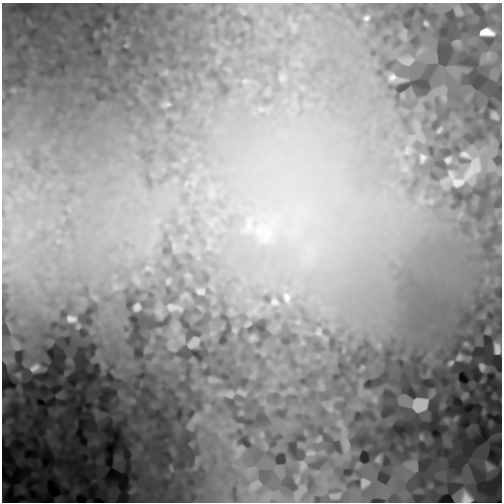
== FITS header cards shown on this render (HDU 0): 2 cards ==
NAXIS1  =                  500 /
NAXIS2  =                  500 /

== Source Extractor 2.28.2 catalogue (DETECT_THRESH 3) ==
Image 500 x 500 px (HDU 0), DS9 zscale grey, 1 PNG px = 1 image px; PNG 504 x 504 px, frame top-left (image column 1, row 500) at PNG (2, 3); no overlay
Background 1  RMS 0.0028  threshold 0.00836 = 3 sigma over >= 5 px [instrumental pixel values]
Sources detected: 39; all 39 listed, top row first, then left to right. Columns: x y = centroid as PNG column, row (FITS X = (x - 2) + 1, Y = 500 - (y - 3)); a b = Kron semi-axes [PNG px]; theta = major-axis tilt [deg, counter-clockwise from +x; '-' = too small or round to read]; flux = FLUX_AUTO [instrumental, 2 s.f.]
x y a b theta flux
458 10 13 6 -65 0.69
366 18 4 4 - 0.36
426 23 4 3 - 0.29
487 32 14 7 -4 2.4
392 77 7 6 - 0.68
282 78 8 5 45 0.57
495 116 7 4 -41 0.6
465 154 8 4 -24 0.68
423 157 5 3 - 0.35
448 160 5 4 - 0.36
473 168 39 17 57 5.7
458 182 18 9 -39 1.6
200 292 9 3 0 0.26
287 297 13 8 -80 0.94
274 302 7 5 -16 0.38
137 307 5 4 - 0.47
173 307 17 6 -6 1.1
71 319 7 4 -5 0.58
319 333 8 7 - 0.48
252 338 8 6 45 0.46
193 343 11 6 42 0.88
497 349 11 6 -83 1.2
459 357 5 4 - 0.4
451 363 5 3 - 0.29
482 367 7 5 -70 0.68
35 368 9 5 27 1
230 394 12 8 -5 0.73
3 401 7 4 71 0.49
420 405 14 12 23 2.4
484 412 8 4 45 0.34
310 453 13 5 3 0.55
378 460 6 6 - 0.37
303 465 12 8 -87 0.74
413 466 17 14 -42 1.7
489 467 16 11 -44 1.4
365 483 13 12 - 1.2
132 491 17 9 39 1.6
335 496 14 6 11 0.71
464 497 19 13 -14 3.1
At the frame edge (FLAGS 8, measured only in part): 1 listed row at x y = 464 497